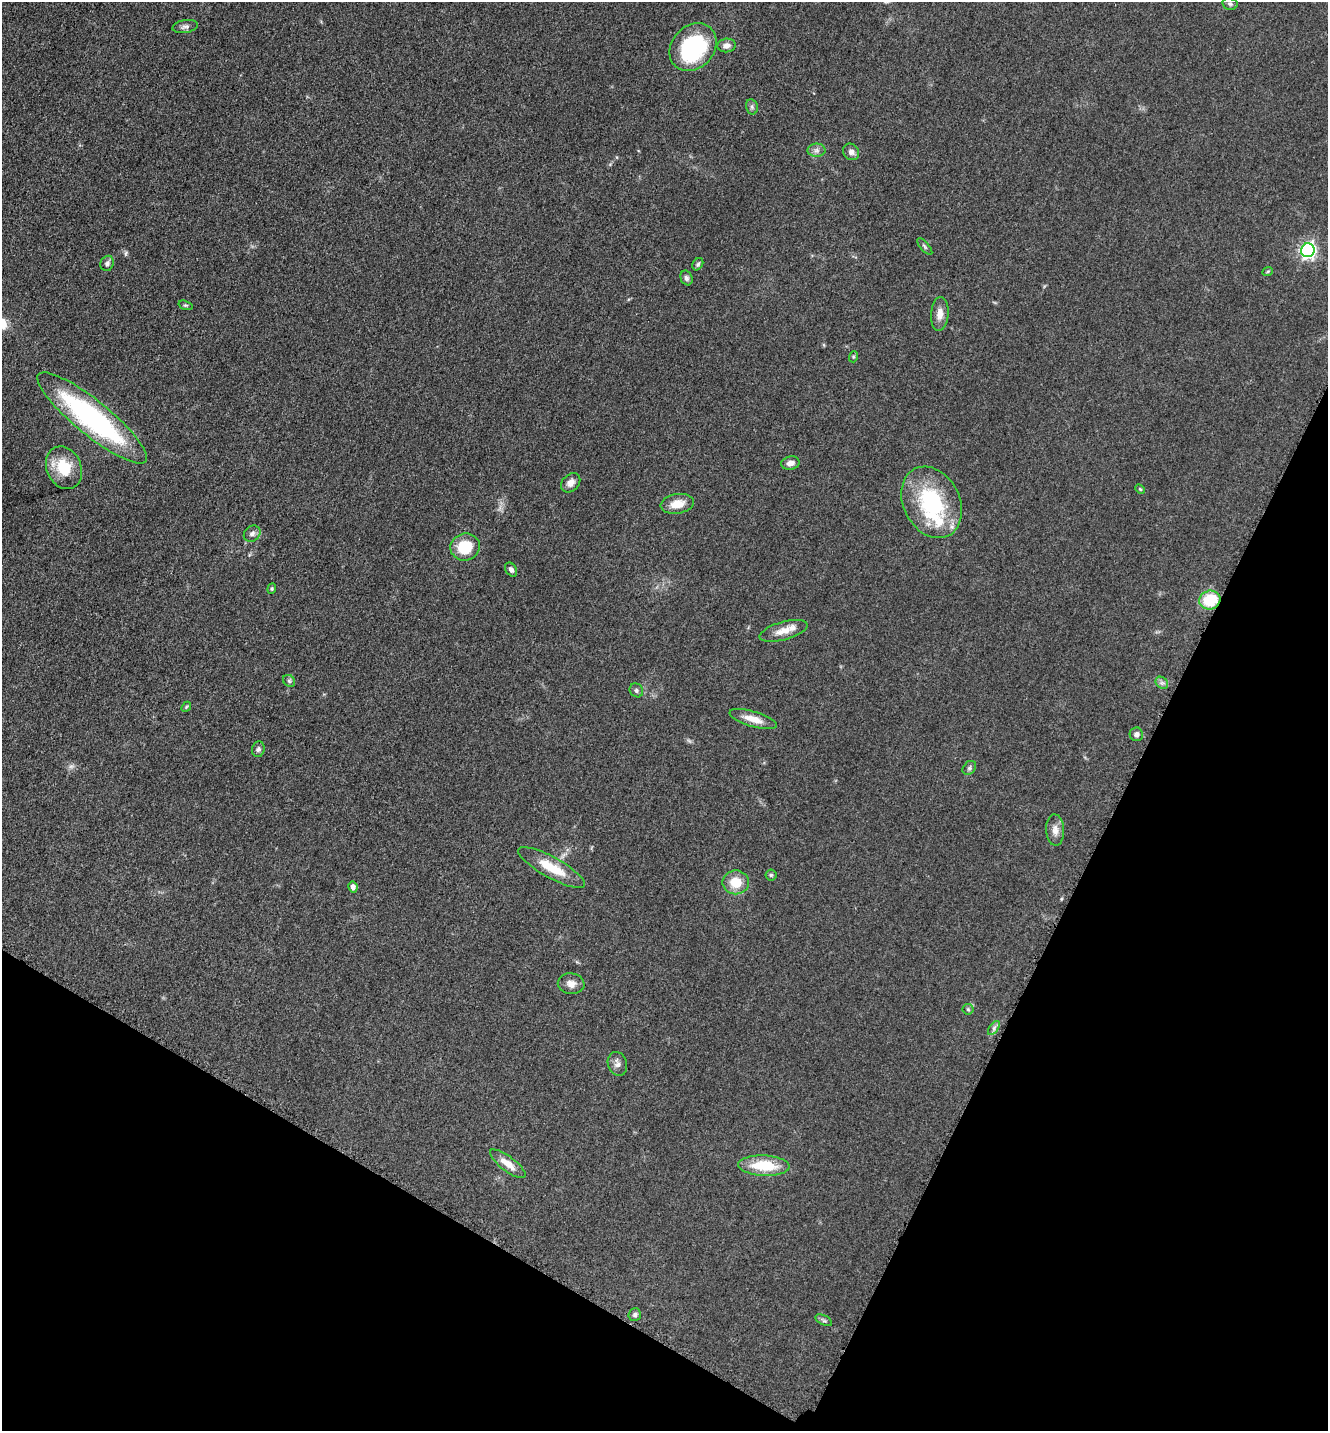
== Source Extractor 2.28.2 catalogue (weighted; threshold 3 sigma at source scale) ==
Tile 15 of 4 x 4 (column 3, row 4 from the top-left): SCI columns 2949-4274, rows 42-1470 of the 5806 x 5775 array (HDU 1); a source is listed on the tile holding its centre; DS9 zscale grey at full resolution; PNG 1330 x 1433 px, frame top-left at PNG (2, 2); each listed source drawn as its Kron ellipse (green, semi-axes under 4 px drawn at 4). Shown black and unused: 25% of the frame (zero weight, under 3 of 5 exposures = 4% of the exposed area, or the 3 px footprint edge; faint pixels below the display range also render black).
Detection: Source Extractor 2.28.2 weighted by HDU 2 'WHT'; one run over the whole footprint, this tile lists its part. Background 0.0634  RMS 0.006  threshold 0.027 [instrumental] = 3 sigma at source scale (4.5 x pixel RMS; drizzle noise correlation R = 1.50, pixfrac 1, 0.05/0.05 arcsec/px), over >= 5 px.
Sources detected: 54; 1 too faint to see at this stretch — neither listed nor drawn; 3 inside a brighter listed object's ellipse — not listed separately; the other 50 listed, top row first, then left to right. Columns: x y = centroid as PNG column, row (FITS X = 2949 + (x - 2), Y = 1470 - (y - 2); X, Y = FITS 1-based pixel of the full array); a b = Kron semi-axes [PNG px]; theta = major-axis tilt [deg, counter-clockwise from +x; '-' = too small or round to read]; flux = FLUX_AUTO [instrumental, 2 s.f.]
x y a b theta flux
1230 4 7 6 - 1.3
185 26 13 6 9 2.2
726 45 9 7 5 3.1
693 47 26 21 48 61
752 107 7 5 -78 1.3
816 150 9 6 1 2.3
851 152 9 7 -49 2.8
925 246 10 3 -50 0.99
1308 250 7 6 - 170
107 263 8 6 67 1.9
698 264 6 5 - 1.1
1268 271 5 3 - 0.63
686 278 7 5 -66 1.6
186 305 7 4 -18 0.84
940 314 17 8 86 5.1
853 357 5 3 - 0.68
92 418 69 17 -39 120
790 463 9 6 12 3.1
64 468 22 17 -66 19
571 483 11 8 45 3.7
1140 489 5 4 - 0.7
932 502 37 28 -63 57
677 504 17 10 8 7.8
252 534 9 7 41 2.3
465 547 15 13 17 20
511 570 7 5 -56 1.9
272 589 5 4 - 0.74
1210 600 10 9 - 21
784 631 25 9 15 7.8
289 681 6 5 - 1.1
1162 683 7 5 -43 1.6
636 690 7 6 - 1.4
186 707 5 4 - 0.72
753 719 24 7 -16 7.6
1136 734 7 6 - 2.1
258 749 8 6 75 1.6
969 768 8 6 48 1.4
1055 830 16 9 -86 4.4
552 867 37 10 -29 16
771 875 5 5 - 1
736 882 13 12 - 12
353 887 5 4 - 2.4
571 984 13 10 -9 4.2
968 1009 6 5 - 0.88
994 1028 8 4 54 1.6
617 1064 12 9 -73 3.1
508 1164 22 7 -37 7.2
764 1166 26 10 -3 22
635 1315 6 6 - 1.6
824 1320 9 4 -26 1.3
Overlapping masked pixels (flux is a lower limit): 1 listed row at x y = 1210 600